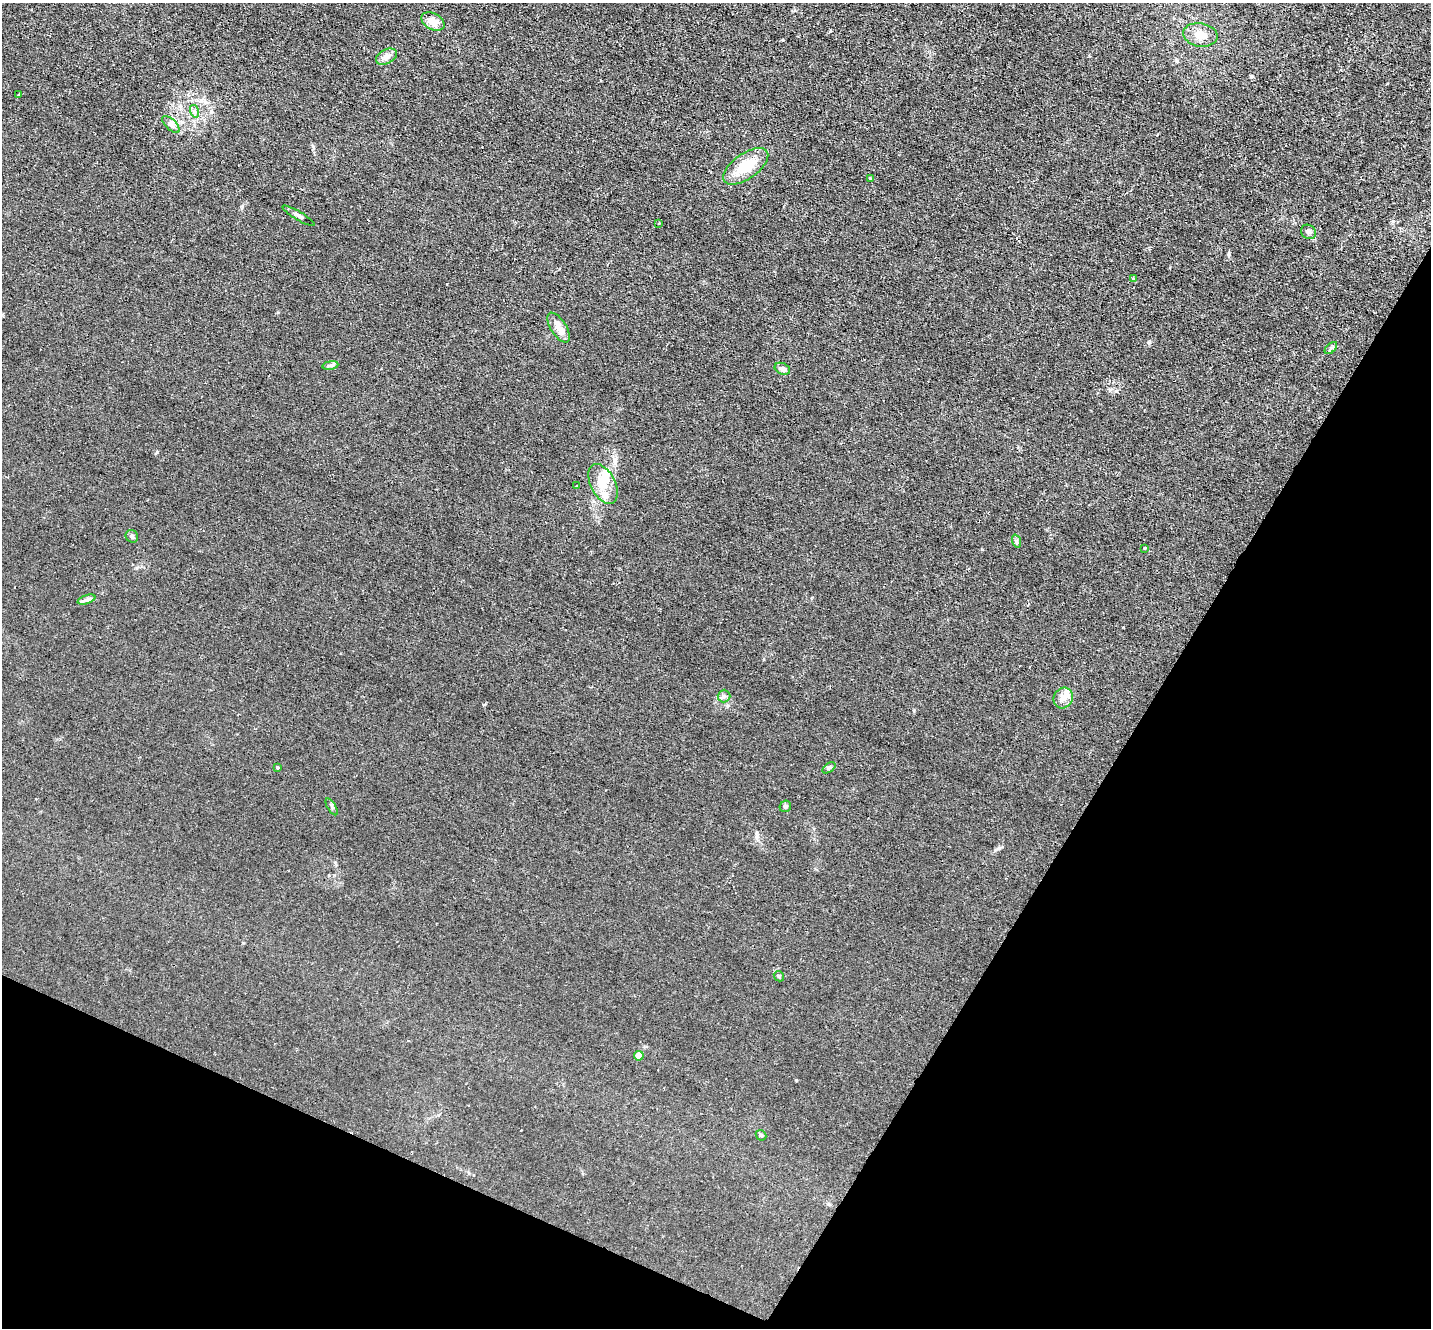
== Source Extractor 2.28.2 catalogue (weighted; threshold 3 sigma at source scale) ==
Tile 15 of 4 x 4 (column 3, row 4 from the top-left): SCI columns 2857-4285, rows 280-1605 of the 5713 x 5726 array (HDU 1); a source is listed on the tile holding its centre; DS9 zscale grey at full resolution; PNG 1433 x 1330 px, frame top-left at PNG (2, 3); each listed source drawn as its Kron ellipse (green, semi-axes under 4 px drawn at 4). Shown black and unused: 26% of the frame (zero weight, under 2 of 3 exposures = <1% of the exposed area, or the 3 px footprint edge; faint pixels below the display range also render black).
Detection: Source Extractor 2.28.2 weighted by HDU 2 'WHT'; one run over the whole footprint, this tile lists its part. Background 0.0113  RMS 0.0047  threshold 0.021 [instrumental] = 3 sigma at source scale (4.5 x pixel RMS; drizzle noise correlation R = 1.50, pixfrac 1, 0.05/0.05 arcsec/px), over >= 5 px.
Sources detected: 36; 1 inside a brighter object's white glare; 1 cosmic-ray / hot-pixel residue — neither listed nor drawn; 3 inside a brighter listed object's ellipse — not listed separately; the other 31 listed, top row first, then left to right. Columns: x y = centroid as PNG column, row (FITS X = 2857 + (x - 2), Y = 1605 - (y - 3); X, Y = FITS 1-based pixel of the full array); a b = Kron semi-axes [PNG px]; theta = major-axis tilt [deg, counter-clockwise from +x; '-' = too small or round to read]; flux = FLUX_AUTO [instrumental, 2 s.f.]
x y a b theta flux
433 22 12 8 -29 5
1200 35 17 11 -10 6.6
386 57 11 7 26 2.2
19 94 3 3 - 1.8
194 111 6 4 -73 0.9
171 124 11 5 -43 1.7
746 166 26 12 35 14
870 178 3 3 - 0.54
299 216 18 4 -31 1.4
659 223 3 2 - 0.64
1308 232 8 6 -37 1.3
1133 278 4 3 - 0.68
559 327 17 7 -57 4.9
1331 348 7 4 44 0.98
330 365 8 4 8 0.95
782 369 8 5 -24 1.7
603 484 21 12 -63 7.6
576 486 3 2 - 0.94
132 536 7 6 - 1.3
1016 541 7 4 -71 0.73
1145 548 3 3 - 0.94
86 600 9 4 19 1.2
724 696 6 6 - 1.1
1063 698 11 9 56 3.1
277 767 3 3 - 1.8
829 768 7 4 36 0.68
785 806 6 5 - 1.1
332 807 9 3 -58 0.75
779 976 5 4 - 0.62
639 1056 5 4 - 5
761 1135 6 4 -44 0.57
Unlisted compact peaks at least as high as the median listed source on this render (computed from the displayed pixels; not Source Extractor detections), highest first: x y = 157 452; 1149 342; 1229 253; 796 1080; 313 146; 1251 76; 242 207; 1089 56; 1123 627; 447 284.